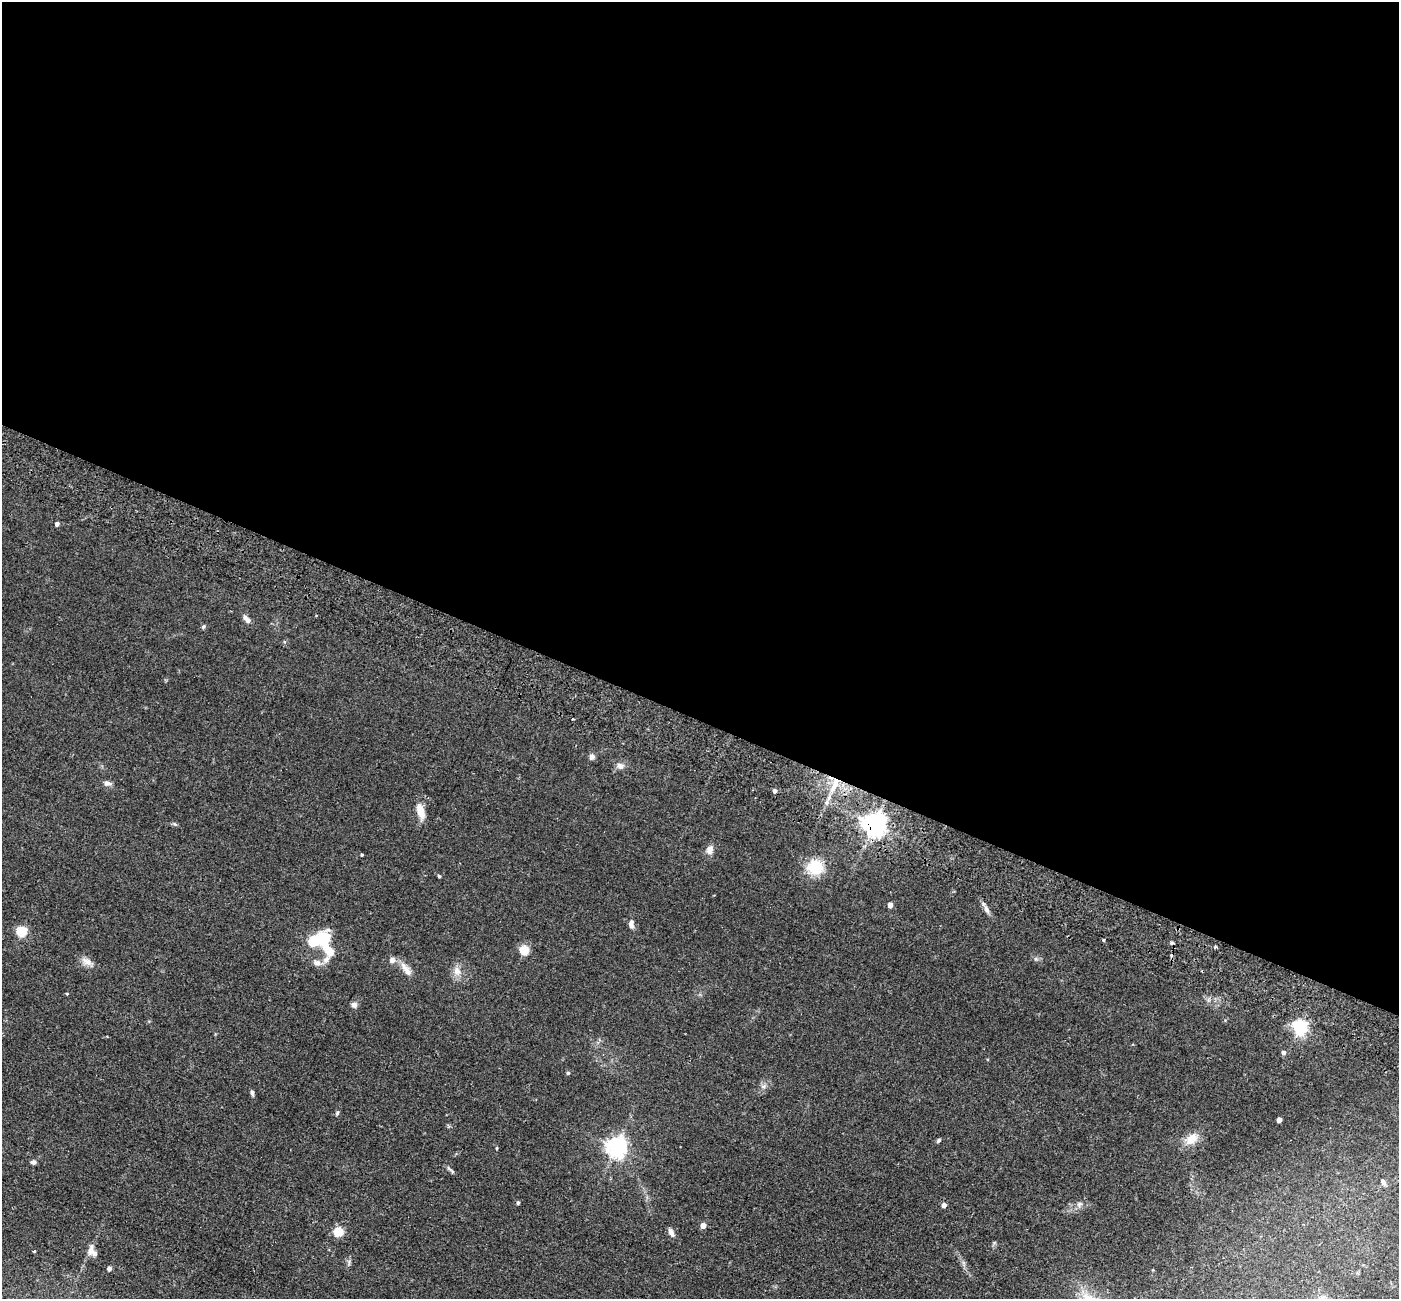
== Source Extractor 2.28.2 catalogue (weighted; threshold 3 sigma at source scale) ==
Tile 3 of 4 x 4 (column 3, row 1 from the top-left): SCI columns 2823-4219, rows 4219-5515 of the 5645 x 5710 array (HDU 1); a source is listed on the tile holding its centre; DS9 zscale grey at full resolution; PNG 1401 x 1301 px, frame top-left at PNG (2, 2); no overlay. Shown black and unused: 55% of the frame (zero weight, under 2 of 3 exposures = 3% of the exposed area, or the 3 px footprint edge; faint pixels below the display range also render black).
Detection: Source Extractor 2.28.2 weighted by HDU 2 'WHT'; one run over the whole footprint, this tile lists its part. Background 0.0602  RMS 0.0078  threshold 0.0353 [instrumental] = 3 sigma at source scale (4.5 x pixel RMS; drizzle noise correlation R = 1.50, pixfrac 1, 0.05/0.05 arcsec/px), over >= 5 px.
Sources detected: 55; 1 inside a brighter object's white glare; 1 cosmic-ray / hot-pixel residue — not listed; the other 53 listed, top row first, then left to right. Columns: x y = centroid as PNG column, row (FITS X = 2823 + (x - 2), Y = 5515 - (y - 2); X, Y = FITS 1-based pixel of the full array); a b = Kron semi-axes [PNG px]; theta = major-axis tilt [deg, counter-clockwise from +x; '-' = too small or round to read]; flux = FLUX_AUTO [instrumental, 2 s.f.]
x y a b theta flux
57 524 4 4 - 2.5
247 619 12 6 -47 3.7
203 627 6 4 59 1.1
573 719 2 2 - 0.74
592 757 7 7 - 2.5
620 766 10 8 -13 3.4
107 783 9 7 1 2.8
835 784 23 7 66 12
775 791 4 4 - 2.2
421 811 17 8 -73 9.3
875 824 7 7 - 650
710 850 10 7 74 4.8
362 855 3 3 - 0.87
815 867 19 17 -15 21
439 876 3 3 - 1.2
890 905 4 4 - 4.7
986 910 13 6 -63 3.1
631 924 10 6 -84 3
21 931 5 5 - 55
324 938 35 13 -76 36
1104 940 3 3 - 2.5
1216 947 3 3 - 1.2
524 950 5 5 - 38
392 960 7 7 - 3.1
86 961 14 8 -29 5.1
317 963 12 8 -18 3.8
405 967 17 7 -53 6.2
457 971 12 9 -69 5.4
67 994 4 3 - 0.66
354 1005 7 7 - 2.6
1300 1027 6 6 - 190
1284 1052 5 5 - 2.3
568 1073 4 4 - 1.2
763 1086 7 4 0 1.6
252 1093 6 4 -75 1.8
337 1113 5 4 - 1
1279 1120 4 4 - 5.5
1191 1139 18 12 40 9.6
939 1140 6 4 46 1.2
616 1147 7 7 - 460
496 1148 4 3 - 0.65
33 1162 5 5 - 2.2
452 1172 8 4 -46 1.3
1383 1182 8 5 -55 2.2
518 1203 5 4 - 1.2
1079 1204 8 5 25 2.1
944 1205 4 4 - 4
703 1225 4 4 - 7.7
339 1232 5 5 - 39
671 1233 11 6 -60 3.1
34 1251 3 3 - 0.76
92 1251 14 9 -60 5.2
109 1269 4 4 - 3
Overlapping masked pixels (flux is a lower limit): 2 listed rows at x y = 835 784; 875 824